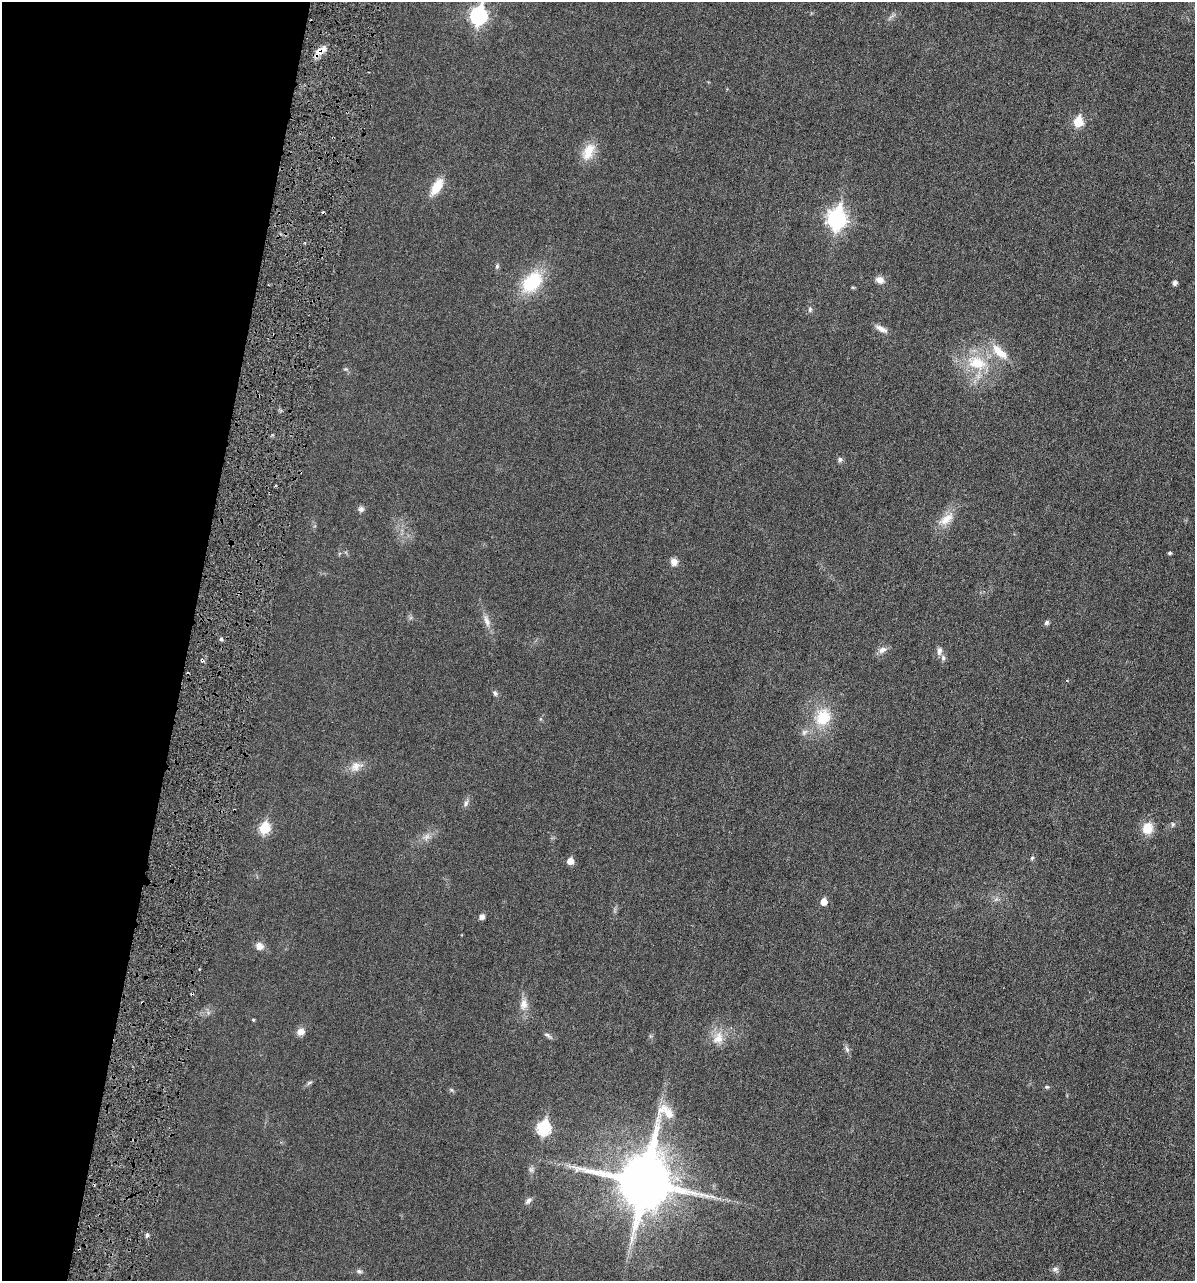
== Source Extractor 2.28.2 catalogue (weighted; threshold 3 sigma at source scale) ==
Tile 9 of 4 x 4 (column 1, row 3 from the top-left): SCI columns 140-1332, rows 1328-2606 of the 5153 x 5187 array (HDU 1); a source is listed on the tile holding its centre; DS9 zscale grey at full resolution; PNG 1197 x 1283 px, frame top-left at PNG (2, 2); no overlay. Shown black and unused: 16% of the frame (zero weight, under 3 of 6 exposures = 1% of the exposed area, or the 3 px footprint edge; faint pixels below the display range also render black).
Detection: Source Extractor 2.28.2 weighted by HDU 2 'WHT'; one run over the whole footprint, this tile lists its part. Background 0.0305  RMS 0.0046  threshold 0.0186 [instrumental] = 3 sigma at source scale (4.09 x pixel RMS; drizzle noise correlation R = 1.36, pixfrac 0.8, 0.05/0.05 arcsec/px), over >= 5 px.
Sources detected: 55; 1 too faint to see at this stretch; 1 cosmic-ray / hot-pixel residue — not listed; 1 inside a brighter listed object's ellipse — not listed separately; the other 52 listed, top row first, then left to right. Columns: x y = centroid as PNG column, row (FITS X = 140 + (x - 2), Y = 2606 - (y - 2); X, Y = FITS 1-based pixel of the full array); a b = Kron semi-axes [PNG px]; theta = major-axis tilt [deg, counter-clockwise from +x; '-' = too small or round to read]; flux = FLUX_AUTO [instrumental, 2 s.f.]
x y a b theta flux
479 16 9 7 77 93
320 51 19 7 39 3.8
1078 122 6 5 - 15
588 152 25 13 65 7
437 187 17 8 61 8.3
837 219 9 8 - 140
497 266 6 5 - 0.65
880 280 10 8 -22 2.4
532 282 27 18 48 19
1174 283 5 5 - 1.4
810 309 7 5 89 0.84
881 329 18 6 -27 2.3
999 352 27 11 -42 7.2
977 363 28 17 -18 15
840 459 7 6 - 0.89
361 509 8 8 - 1.2
946 519 23 11 37 5.3
1170 553 4 4 - 0.68
674 562 9 9 - 2.2
487 621 19 6 -72 2.7
1046 623 7 5 46 0.85
882 650 12 8 30 1.9
939 651 12 6 80 1.6
202 660 4 4 - 0.75
495 693 8 5 -66 0.92
823 717 25 21 66 13
356 766 15 11 58 3.4
466 803 8 6 75 1.2
1173 824 6 5 - 0.73
264 828 6 6 - 21
1147 828 13 12 - 6.2
1032 858 6 5 - 0.57
570 861 5 5 - 4.4
824 902 5 5 - 4
482 917 6 5 - 1.6
259 946 10 9 - 2.4
524 1004 14 10 81 3.2
253 1020 4 3 - 0.42
301 1032 10 9 - 2.4
547 1035 9 5 -25 0.99
718 1038 19 13 56 5.6
847 1049 10 5 -69 1.1
310 1082 8 3 19 0.65
1047 1087 6 5 - 0.58
666 1111 27 17 -30 7.6
544 1128 7 6 - 42
531 1170 7 4 -18 0.72
644 1182 17 15 77 2500
528 1201 10 6 46 1.2
147 1235 5 4 - 0.74
1055 1269 7 6 - 1.1
359 1271 8 5 -10 0.91
Overlapping masked pixels (flux is a lower limit): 2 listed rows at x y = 320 51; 202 660
Isophote crosses this tile's border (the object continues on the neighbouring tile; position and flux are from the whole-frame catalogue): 1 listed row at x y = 479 16